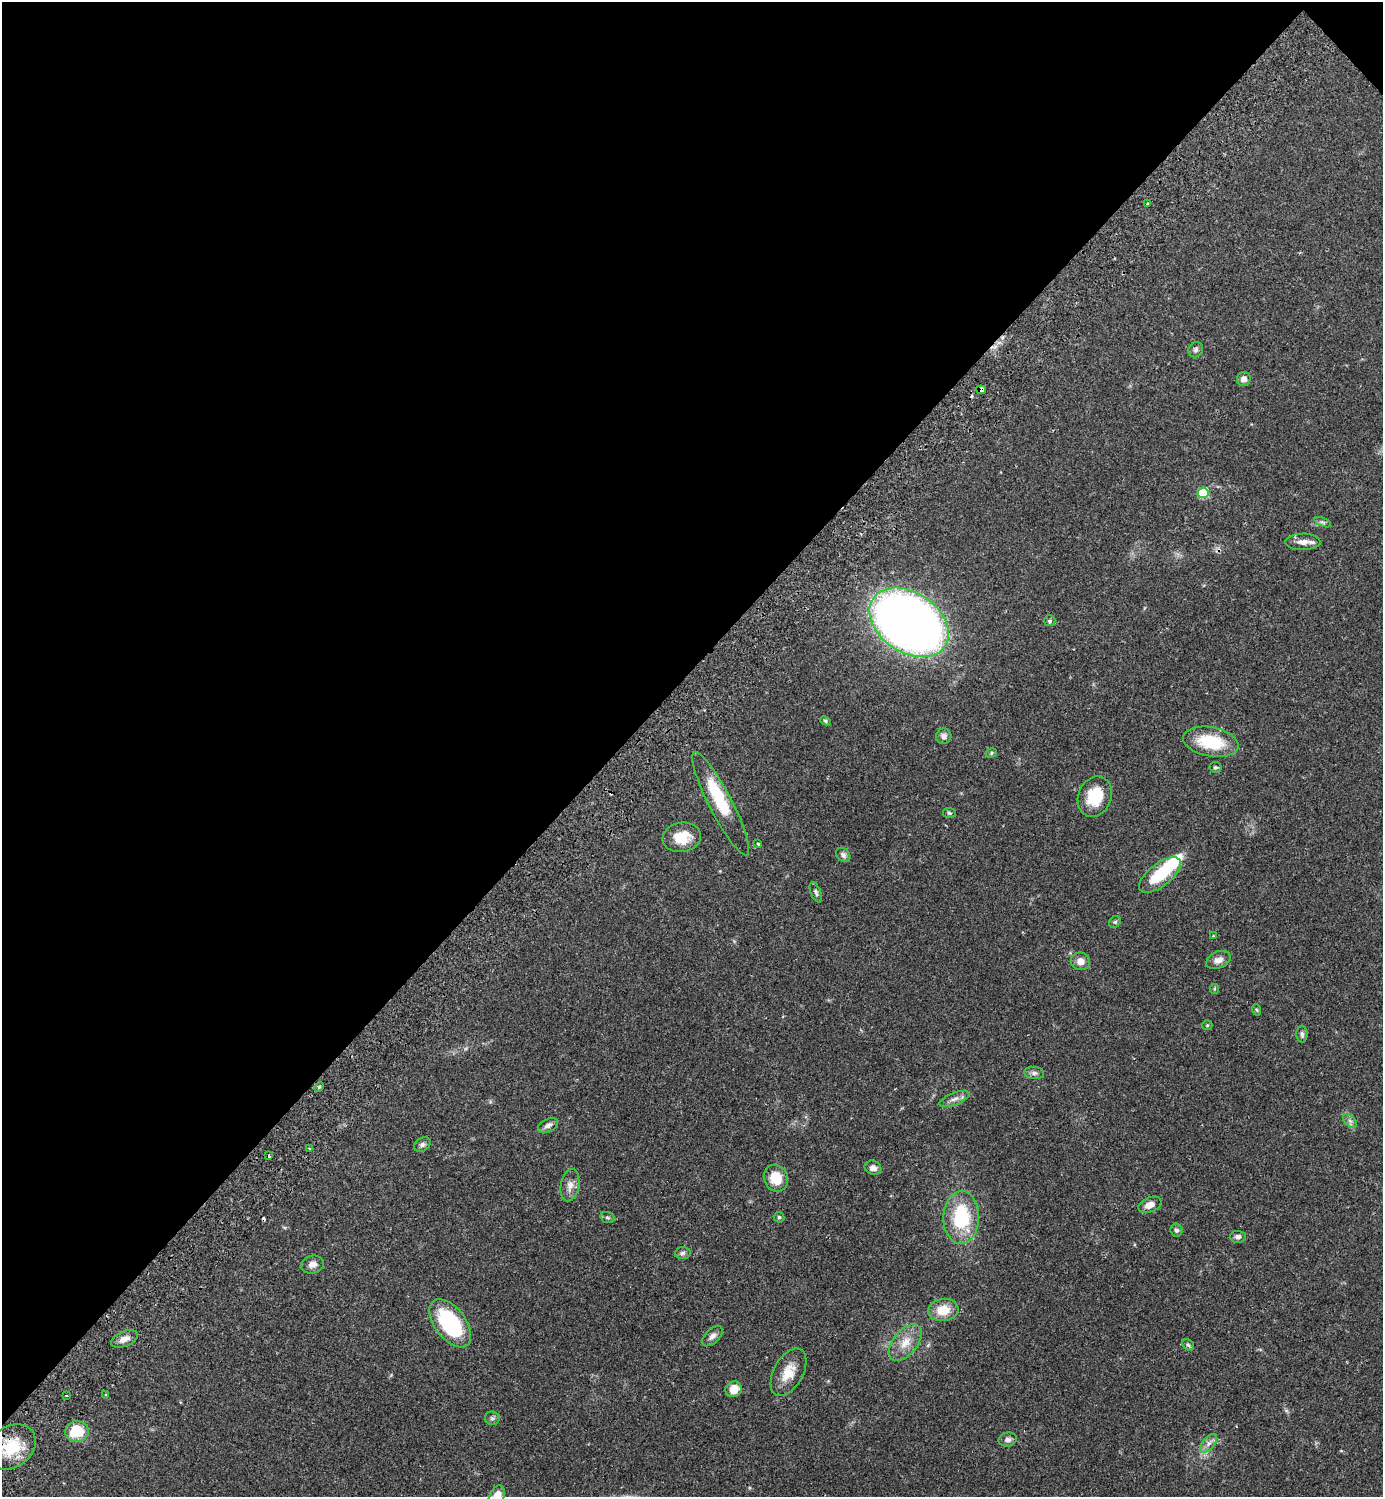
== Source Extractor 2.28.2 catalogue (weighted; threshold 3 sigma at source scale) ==
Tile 2 of 4 x 4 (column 2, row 1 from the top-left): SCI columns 1726-3106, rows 4530-6024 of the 6072 x 6072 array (HDU 1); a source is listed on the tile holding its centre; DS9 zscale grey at full resolution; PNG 1385 x 1499 px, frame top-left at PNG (2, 2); each listed source drawn as its Kron ellipse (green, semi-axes under 4 px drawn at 4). Shown black and unused: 45% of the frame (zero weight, under 2 of 3 exposures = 3% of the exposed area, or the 3 px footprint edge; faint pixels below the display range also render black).
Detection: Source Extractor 2.28.2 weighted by HDU 2 'WHT'; one run over the whole footprint, this tile lists its part. Background 0.0707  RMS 0.0052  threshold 0.0235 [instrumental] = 3 sigma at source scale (4.5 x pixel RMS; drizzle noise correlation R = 1.50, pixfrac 1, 0.05/0.05 arcsec/px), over >= 5 px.
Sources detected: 69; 2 inside a brighter object's white glare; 2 cosmic-ray / hot-pixel residue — neither listed nor drawn; the other 65 listed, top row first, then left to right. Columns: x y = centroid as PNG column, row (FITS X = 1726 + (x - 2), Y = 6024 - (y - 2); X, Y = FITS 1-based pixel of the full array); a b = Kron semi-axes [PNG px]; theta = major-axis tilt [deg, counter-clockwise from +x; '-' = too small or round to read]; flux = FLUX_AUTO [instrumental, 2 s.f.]
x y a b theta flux
1147 204 3 3 - 0.6
1196 350 8 7 - 1.5
1244 379 7 7 - 2.7
981 390 5 3 - 3.2
1203 493 5 5 - 22
1323 522 9 4 -21 1.2
1303 542 17 8 0 4.1
1050 621 6 5 - 0.83
909 622 43 30 -34 520
825 721 5 4 - 0.65
944 736 8 7 - 2.2
1211 742 28 14 -10 23
991 753 6 4 18 0.78
1215 767 6 5 - 0.89
1095 797 21 16 67 17
721 803 58 11 -63 22
949 813 6 5 - 0.86
682 837 19 14 9 10
758 844 4 3 - 0.77
843 855 8 6 -42 1.8
1160 875 25 11 38 22
816 892 11 5 -68 1.2
1115 922 6 5 - 0.87
1213 936 4 3 - 0.42
1218 960 13 8 24 3.5
1081 961 9 8 - 4.1
1214 989 5 4 - 0.59
1257 1010 6 3 -70 0.57
1207 1025 5 5 - 0.63
1302 1034 8 5 -89 1.5
1034 1073 10 6 -6 1.7
319 1087 6 3 46 0.59
955 1099 16 6 22 2.8
1350 1121 8 5 -45 1.4
548 1125 11 6 24 2.2
422 1145 9 6 33 1.5
309 1149 3 3 - 0.48
269 1156 3 2 - 0.52
873 1168 8 7 - 2.7
776 1178 14 12 -67 11
570 1185 16 9 80 3.8
1150 1205 12 7 23 4.1
607 1217 7 5 -18 0.99
779 1217 5 5 - 0.71
961 1217 26 18 89 32
1176 1230 6 6 - 1.1
1238 1237 7 6 - 1.9
683 1253 8 6 4 1.2
312 1264 12 9 13 3.2
943 1310 15 11 8 10
450 1323 28 15 -53 46
712 1336 12 7 44 2.5
124 1339 14 7 22 3.6
905 1343 21 12 50 8.3
1188 1345 6 5 - 0.94
788 1372 26 14 61 9.6
734 1389 8 7 - 6.1
105 1395 3 3 - 0.75
66 1396 3 2 - 0.62
492 1418 7 6 - 1.2
77 1431 12 10 6 15
1008 1440 9 7 11 2.1
1208 1443 11 6 49 2.6
12 1447 26 20 38 18
497 1496 11 7 66 7.6
Overlapping masked pixels (flux is a lower limit): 2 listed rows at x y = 981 390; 12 1447
Isophote crosses this tile's border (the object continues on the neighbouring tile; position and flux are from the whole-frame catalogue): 1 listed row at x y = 497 1496